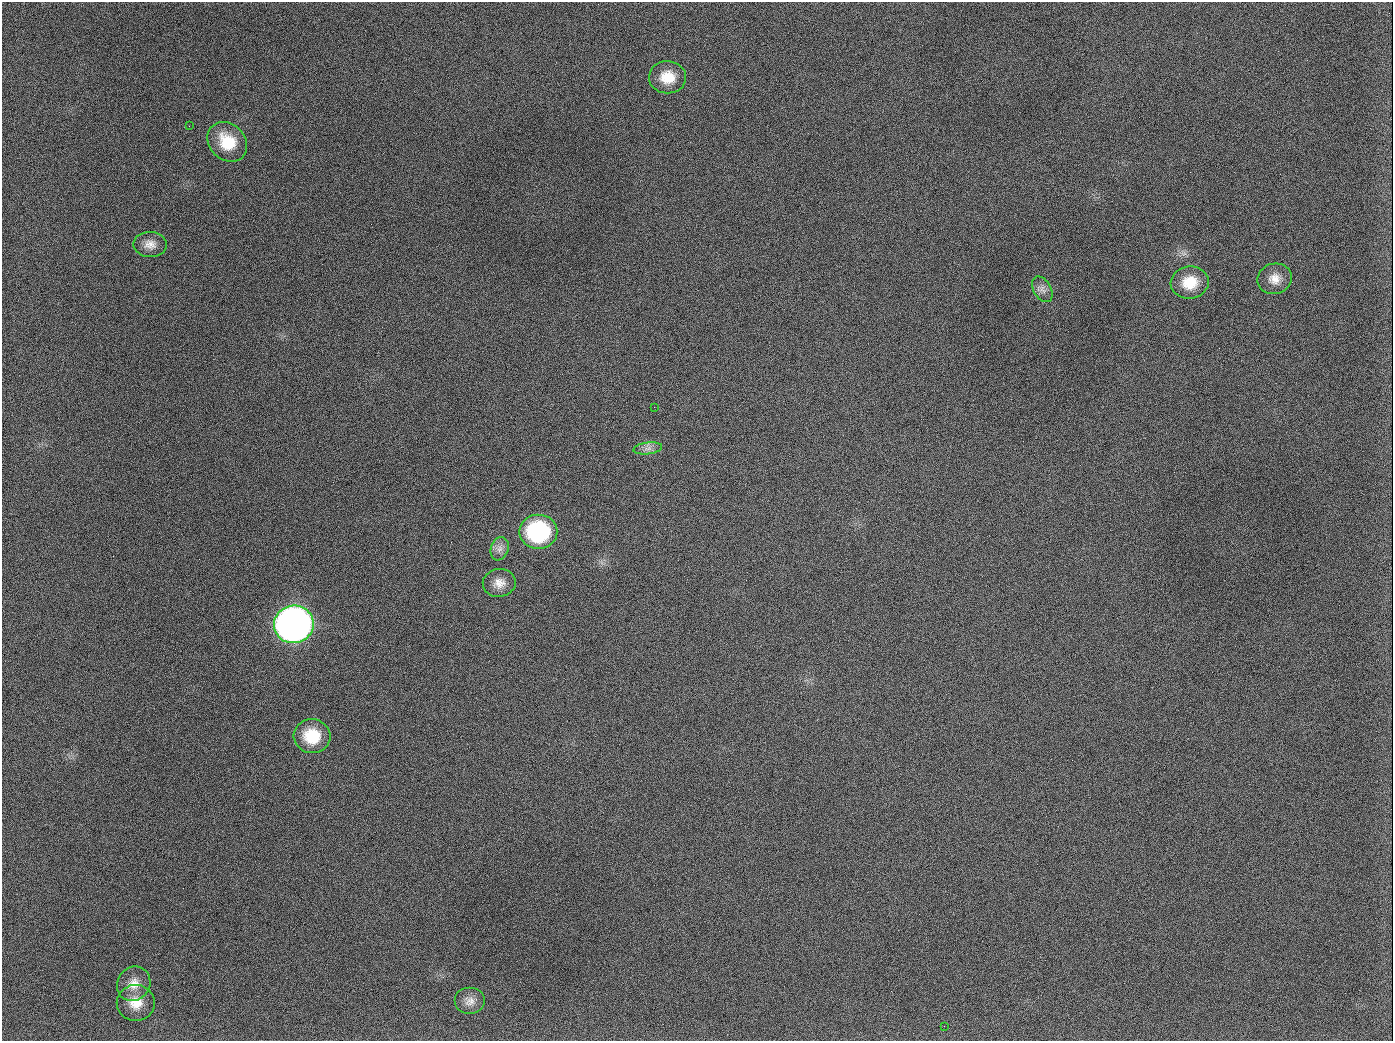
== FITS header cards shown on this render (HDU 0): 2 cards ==
NAXIS1  =                 1391
NAXIS2  =                 1039

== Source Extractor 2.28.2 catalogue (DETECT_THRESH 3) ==
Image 1391 x 1039 px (HDU 0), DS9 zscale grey, 1 PNG px = 1 image px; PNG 1395 x 1043 px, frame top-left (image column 1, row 1039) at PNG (2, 2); each listed source drawn as its Kron ellipse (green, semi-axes under 4 px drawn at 4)
Background 1690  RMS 74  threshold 222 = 3 sigma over >= 5 px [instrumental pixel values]
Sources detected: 18; all 18 listed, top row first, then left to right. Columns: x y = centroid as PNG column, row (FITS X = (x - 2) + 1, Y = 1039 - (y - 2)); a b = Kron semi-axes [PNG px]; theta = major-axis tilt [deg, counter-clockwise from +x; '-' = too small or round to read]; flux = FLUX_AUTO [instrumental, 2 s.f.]
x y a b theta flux
667 77 18 16 -2 1.1e+05
189 126 2 2 - 1.3e+04
227 142 22 18 -45 1.7e+05
150 244 16 12 -1 5.1e+04
1275 279 17 15 12 6.6e+04
1190 283 19 16 7 1.3e+05
1042 289 14 8 -60 3.1e+04
654 407 2 2 - 6.0e+03
648 448 14 6 7 2.8e+04
538 532 19 17 1 5.6e+05
500 549 12 8 70 3.3e+04
499 583 16 14 8 5.8e+04
294 624 20 19 - 3.9e+06
312 736 18 17 - 1.8e+05
134 984 18 16 55 7.7e+04
470 1001 15 13 0 4.6e+04
136 1003 19 18 - 1.0e+05
944 1026 2 2 - 1.0e+04